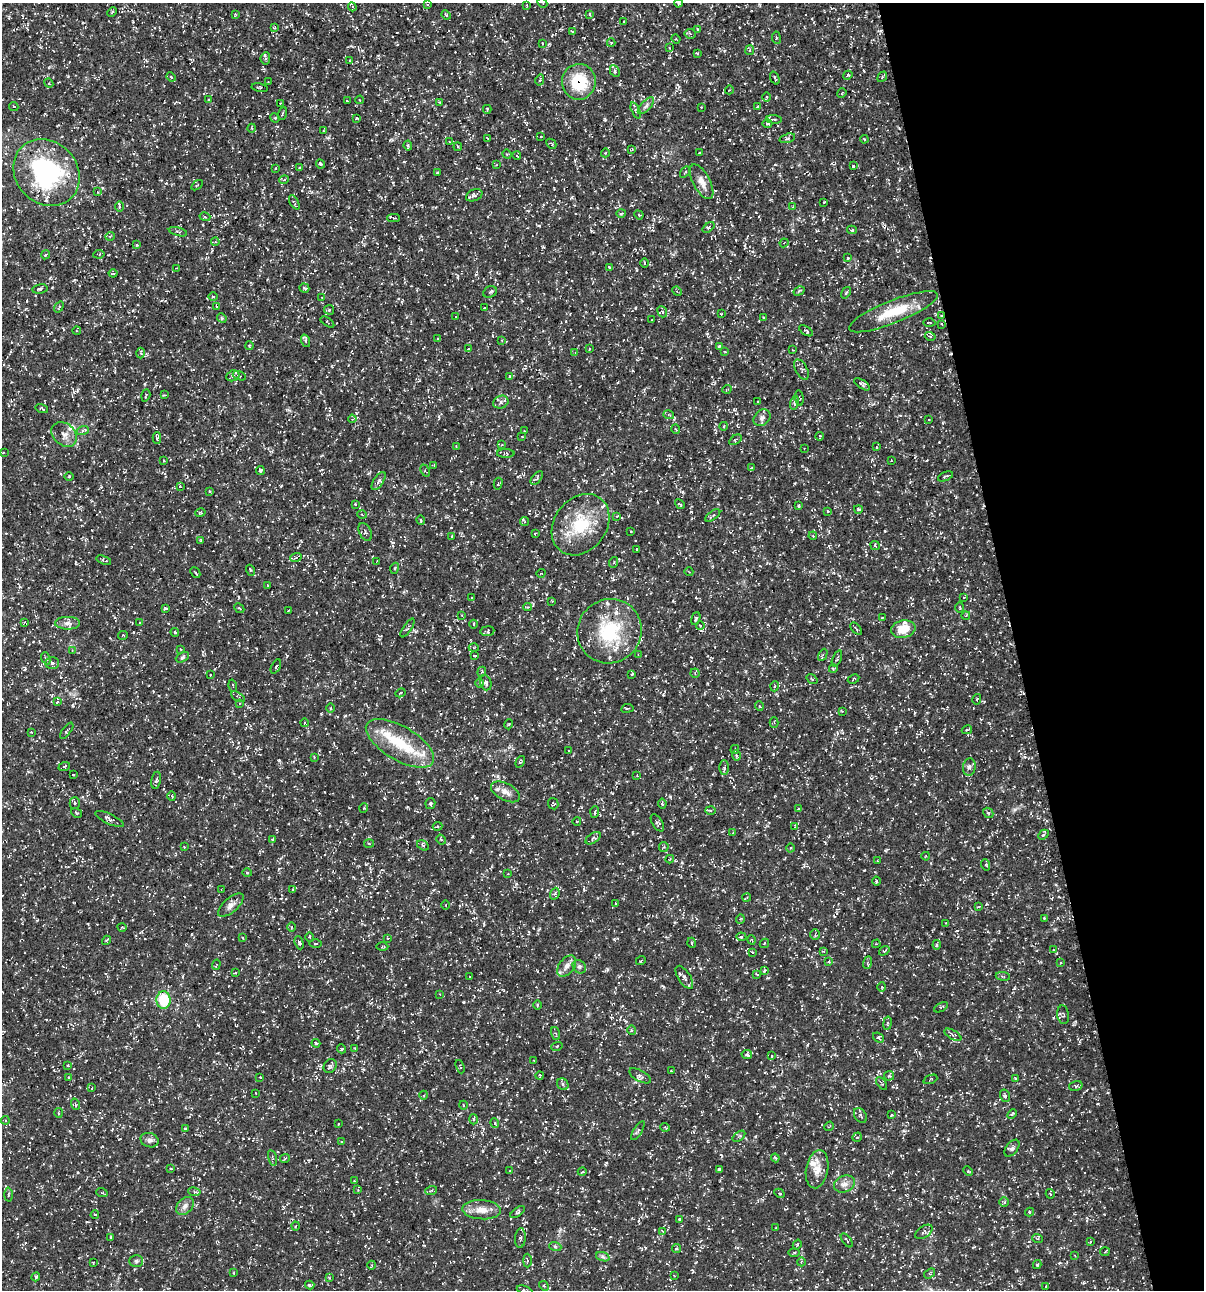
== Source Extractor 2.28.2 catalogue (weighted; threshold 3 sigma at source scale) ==
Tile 12 of 4 x 4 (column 4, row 3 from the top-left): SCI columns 3710-4911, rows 1291-2578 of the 4958 x 5157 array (HDU 1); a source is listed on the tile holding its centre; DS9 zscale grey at full resolution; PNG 1206 x 1292 px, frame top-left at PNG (2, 3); each listed source drawn as its Kron ellipse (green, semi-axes under 4 px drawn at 4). Shown black and unused: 16% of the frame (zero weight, under 3 of 5 exposures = <1% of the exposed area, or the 3 px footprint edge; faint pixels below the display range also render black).
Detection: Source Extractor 2.28.2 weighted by HDU 2 'WHT'; one run over the whole footprint, this tile lists its part. Background 0.0172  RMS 0.002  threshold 0.00895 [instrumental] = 3 sigma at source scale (4.5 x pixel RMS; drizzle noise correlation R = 1.50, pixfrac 1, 0.0396/0.0396 arcsec/px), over >= 5 px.
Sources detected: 507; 17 cosmic-ray / hot-pixel residue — neither listed nor drawn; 14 inside a brighter listed object's ellipse — not listed separately; the other 476 listed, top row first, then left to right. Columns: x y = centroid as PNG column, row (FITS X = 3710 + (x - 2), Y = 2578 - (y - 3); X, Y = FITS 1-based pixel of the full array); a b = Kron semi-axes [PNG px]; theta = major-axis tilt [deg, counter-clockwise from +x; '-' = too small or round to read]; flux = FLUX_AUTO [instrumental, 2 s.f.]
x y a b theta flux
542 3 5 3 - 0.21
678 3 4 3 - 0.25
427 4 3 2 - 0.14
527 5 3 2 - 0.2
352 7 4 4 - 0.27
112 12 5 3 - 0.21
235 14 4 3 - 0.16
590 14 4 3 - 0.21
446 15 5 4 - 0.3
624 21 4 2 - 0.15
275 27 4 3 - 0.26
698 29 4 3 - 0.28
572 31 3 2 - 0.14
690 34 5 5 - 0.3
776 38 6 3 -83 0.23
676 39 4 3 - 0.18
542 43 3 2 - 0.14
611 43 4 4 - 0.21
669 48 4 2 - 0.13
750 50 5 4 - 0.29
697 53 3 2 - 0.17
265 58 6 4 84 0.36
350 60 4 2 - 0.16
615 71 6 4 -63 0.29
848 75 5 3 - 0.22
171 77 5 4 - 0.23
882 77 6 4 49 0.27
775 78 7 2 -70 0.27
540 80 5 3 - 0.22
268 82 2 2 - 0.11
579 82 18 17 - 8.1
49 83 5 4 - 0.21
260 88 8 3 -11 0.3
729 90 4 3 - 0.16
842 93 5 2 - 0.16
767 97 5 3 - 0.21
209 100 3 3 - 0.16
360 100 4 3 - 0.13
347 101 3 2 - 0.17
440 102 3 3 - 0.16
280 103 2 2 - 0.13
14 106 5 3 - 0.2
646 106 11 4 46 0.65
701 107 2 2 - 0.1
758 107 4 3 - 0.2
487 109 4 3 - 0.24
636 110 8 4 -67 0.38
283 113 6 3 71 0.21
275 118 5 4 - 0.24
357 118 3 3 - 0.16
774 119 8 3 -5 0.27
767 124 5 2 - 0.25
252 128 4 3 - 0.19
323 131 3 2 - 0.16
540 137 2 2 - 0.18
488 138 4 3 - 0.2
787 138 8 4 16 0.45
864 139 4 3 - 0.17
449 142 2 2 - 0.13
551 144 5 3 - 0.21
408 146 5 3 - 0.26
458 147 4 3 - 0.2
632 149 4 4 - 0.21
605 153 4 3 - 0.17
699 153 3 2 - 0.14
507 154 5 4 - 0.25
517 156 4 2 - 0.18
320 164 5 3 - 0.28
496 165 4 2 - 0.14
853 166 3 3 - 0.27
276 168 3 3 - 0.17
299 168 3 2 - 0.15
46 172 35 31 -47 26
685 172 6 3 54 0.21
438 173 4 3 - 0.42
284 180 5 3 - 0.17
702 182 19 8 -62 1.8
197 185 6 3 36 0.22
97 192 3 2 - 0.17
474 195 8 5 24 0.67
294 202 8 4 -61 0.29
824 202 2 2 - 0.13
120 207 5 3 - 0.26
792 207 4 2 - 0.15
621 213 5 3 - 0.19
639 215 5 3 - 0.2
205 217 5 3 - 0.21
394 218 6 4 -1 0.29
708 227 7 4 38 0.37
852 230 5 4 - 0.28
178 232 9 3 -16 0.29
110 236 5 3 - 0.18
215 242 4 3 - 0.23
784 243 4 3 - 0.21
137 245 3 3 - 0.18
99 254 5 4 - 0.23
46 255 5 3 - 0.27
848 258 4 3 - 0.26
644 263 4 3 - 0.18
609 267 4 3 - 0.13
176 268 3 3 - 0.14
113 273 4 2 - 0.27
304 288 5 3 - 0.34
40 289 7 4 11 0.4
677 291 5 4 - 0.28
799 291 6 4 30 0.32
490 292 7 5 27 0.41
846 293 6 3 56 0.23
213 297 5 3 - 0.2
322 298 3 2 - 0.11
216 306 4 2 - 0.12
59 307 6 3 54 0.19
484 308 3 2 - 0.13
329 310 5 4 - 0.3
662 312 6 4 -67 0.35
893 312 47 11 22 6.5
721 314 3 2 - 0.16
456 316 3 2 - 0.17
942 316 4 3 - 0.18
222 318 5 4 - 0.28
763 318 4 2 - 0.16
652 320 3 2 - 0.12
327 322 8 3 -35 0.23
929 323 6 2 -2 0.19
942 324 3 3 - 0.19
77 331 4 2 - 0.13
806 331 8 4 -32 0.33
930 336 5 3 - 0.26
437 339 4 3 - 0.16
502 340 4 3 - 0.24
306 341 6 4 -71 0.29
250 346 4 3 - 0.26
719 346 4 3 - 0.23
468 349 3 3 - 0.15
589 349 3 2 - 0.12
793 350 3 2 - 0.15
725 352 4 2 - 0.18
141 353 5 3 - 0.29
575 353 4 4 - 0.19
801 369 11 5 -61 0.57
233 376 7 5 21 0.57
239 376 7 4 -21 0.42
509 376 4 2 - 0.13
862 384 9 4 -34 0.5
727 389 5 3 - 0.18
146 395 6 3 73 0.24
165 395 3 2 - 0.17
799 398 8 2 -83 0.16
501 402 8 6 21 0.74
757 402 2 2 - 0.17
794 403 7 4 76 0.5
42 409 6 3 -17 0.31
669 415 5 3 - 0.24
762 418 9 7 44 0.75
352 419 4 3 - 0.2
929 420 3 2 - 0.16
724 426 4 3 - 0.17
676 429 5 3 - 0.18
83 430 6 4 19 0.35
524 431 2 2 - 0.11
64 434 14 11 -40 1.6
820 436 4 3 - 0.2
522 437 3 2 - 0.13
157 438 5 4 - 0.29
735 440 7 3 35 0.26
501 445 4 3 - 0.21
456 446 3 2 - 0.15
876 447 4 3 - 0.22
804 448 2 2 - 0.11
3 453 4 2 - 0.14
506 453 9 4 -2 0.34
163 460 3 2 - 0.15
891 460 2 2 - 0.14
434 465 4 4 - 0.17
751 468 4 2 - 0.16
260 470 4 4 - 0.25
425 471 6 4 -65 0.24
945 476 8 3 24 0.28
69 477 5 3 - 0.17
537 478 8 4 49 0.37
379 481 10 4 56 0.56
498 484 6 4 75 0.27
180 487 4 3 - 0.14
210 491 4 3 - 0.24
355 504 3 3 - 0.16
680 504 5 3 - 0.31
799 506 4 3 - 0.23
858 509 4 3 - 0.28
828 511 4 4 - 0.18
200 513 5 3 - 0.21
362 514 4 3 - 0.18
713 515 9 4 35 0.37
617 516 3 2 - 0.15
421 520 5 3 - 0.26
524 521 4 4 - 0.21
580 525 33 26 52 9.7
631 531 3 2 - 0.17
365 532 9 6 -62 0.46
535 534 3 3 - 0.2
452 536 4 3 - 0.17
813 536 4 3 - 0.15
201 540 4 3 - 0.22
875 545 5 4 - 0.23
637 550 4 3 - 0.2
296 557 6 3 20 0.26
104 560 8 4 -19 0.37
377 561 3 3 - 0.12
614 562 5 3 - 0.22
395 568 5 3 - 0.18
250 570 5 3 - 0.2
689 572 4 3 - 0.14
195 573 6 2 -50 0.24
541 573 4 3 - 0.15
268 586 3 2 - 0.14
964 597 3 2 - 0.11
472 598 3 3 - 0.27
552 601 3 3 - 0.13
528 607 4 3 - 0.22
960 607 5 3 - 0.17
166 608 4 3 - 0.36
239 608 5 4 - 0.25
288 611 4 2 - 0.14
966 615 4 3 - 0.17
462 616 4 2 - 0.14
882 617 3 2 - 0.15
696 619 6 4 72 0.32
24 623 4 3 - 0.22
67 623 12 6 0 0.9
140 623 4 2 - 0.17
473 624 4 3 - 0.2
700 625 4 4 - 0.22
407 628 11 3 57 0.36
856 629 7 2 -50 0.22
903 629 12 8 11 3.1
487 631 7 5 7 0.4
609 631 33 31 48 13
175 632 4 3 - 0.27
123 635 5 4 - 0.25
474 648 5 3 - 0.19
180 649 4 2 - 0.15
72 650 4 4 - 0.22
474 655 3 3 - 0.24
638 655 3 3 - 0.28
823 655 6 4 63 0.29
182 657 7 4 28 0.37
46 658 6 4 -68 0.34
837 659 8 3 67 0.26
52 663 7 5 0 0.51
276 666 8 4 63 0.33
833 669 4 3 - 0.2
482 672 5 4 - 0.27
695 673 4 4 - 0.24
632 674 4 3 - 0.24
210 675 2 2 - 0.13
812 679 6 3 -36 0.24
854 679 6 3 28 0.24
480 683 5 3 - 0.22
486 683 8 5 -73 0.48
233 686 6 3 -74 0.25
775 686 5 3 - 0.2
401 693 5 3 - 0.21
238 697 8 2 -31 0.2
977 699 5 4 - 0.26
57 702 4 3 - 0.15
240 703 4 2 - 0.14
759 706 5 3 - 0.18
330 708 5 3 - 0.19
627 708 6 3 8 0.25
842 711 3 3 - 0.14
304 723 4 3 - 0.16
774 723 5 4 - 0.27
509 724 5 3 - 0.19
967 730 5 4 - 0.26
67 731 9 4 53 0.33
31 732 3 3 - 0.14
400 743 38 17 -31 8
735 750 5 3 - 0.22
568 751 3 2 - 0.11
736 756 5 4 - 0.28
314 757 3 3 - 0.16
520 762 6 3 56 0.21
64 766 6 4 20 0.24
969 767 9 6 83 0.6
724 768 7 5 90 0.48
73 775 3 2 - 0.17
637 775 3 3 - 0.15
156 780 8 4 78 0.47
505 792 16 8 -28 1.7
172 796 5 3 - 0.17
75 803 5 5 - 0.26
430 804 5 5 - 0.32
553 804 6 5 - 0.33
662 804 5 3 - 0.24
364 808 5 3 - 0.15
798 809 4 3 - 0.26
711 810 5 3 - 0.23
595 812 6 3 86 0.24
77 813 6 3 -31 0.2
988 813 5 4 - 0.35
110 819 15 5 -26 0.79
577 821 4 3 - 0.18
657 823 9 5 -59 0.45
437 826 5 4 - 0.28
795 826 3 2 - 0.14
732 833 4 2 - 0.14
1043 835 6 4 42 0.3
593 838 8 5 35 0.42
272 839 4 3 - 0.2
441 840 5 3 - 0.29
369 843 5 3 - 0.21
423 845 6 4 -31 0.29
184 847 3 3 - 0.15
664 847 5 5 - 0.31
790 848 4 3 - 0.21
926 856 4 2 - 0.13
670 859 4 3 - 0.16
878 861 3 2 - 0.15
986 865 6 4 -71 0.24
247 872 5 3 - 0.19
508 874 3 2 - 0.12
876 881 4 3 - 0.2
221 889 2 2 - 0.11
293 890 3 3 - 0.18
555 894 6 4 71 0.32
747 897 4 2 - 0.23
616 903 3 3 - 0.21
231 905 16 7 40 1.1
446 905 4 3 - 0.17
978 907 4 2 - 0.14
1044 918 3 3 - 0.18
740 919 5 3 - 0.18
946 923 3 3 - 0.14
122 927 4 3 - 0.16
292 927 5 3 - 0.2
815 935 5 4 - 0.33
310 937 4 3 - 0.18
741 937 5 4 - 0.33
243 938 4 2 - 0.13
388 938 3 2 - 0.13
107 940 5 3 - 0.2
752 940 5 3 - 0.17
299 943 7 4 -70 0.46
692 943 5 3 - 0.22
764 943 5 3 - 0.18
315 944 6 3 1 0.2
876 944 4 3 - 0.18
937 945 5 4 - 0.32
382 947 6 3 2 0.23
1054 950 4 2 - 0.14
824 951 4 3 - 0.16
884 951 6 4 35 0.29
752 952 4 3 - 0.19
641 960 5 3 - 0.18
829 961 4 3 - 0.2
868 963 6 4 71 0.34
1060 963 3 2 - 0.13
216 965 5 3 - 0.19
567 966 12 7 53 1.1
579 967 7 6 - 0.53
764 971 4 3 - 0.42
235 973 3 2 - 0.17
757 974 4 3 - 0.23
1003 976 7 3 -9 0.28
469 977 3 2 - 0.19
684 977 13 6 -57 0.8
882 987 5 3 - 0.16
440 994 3 3 - 0.14
164 1000 8 7 - 7.5
537 1005 4 3 - 0.18
941 1007 7 3 29 0.21
1063 1015 9 6 -81 0.38
887 1023 7 3 81 0.26
631 1030 5 3 - 0.22
556 1033 6 3 -71 0.29
953 1035 9 4 -30 0.45
878 1038 6 4 -40 0.3
316 1043 4 3 - 0.23
557 1046 6 3 19 0.21
342 1049 4 3 - 0.2
355 1049 3 3 - 0.17
747 1055 5 4 - 0.3
772 1056 4 3 - 0.21
534 1060 3 2 - 0.16
68 1065 3 3 - 0.19
330 1066 7 6 - 0.64
460 1067 7 2 -70 0.19
671 1071 3 2 - 0.16
540 1075 4 2 - 0.16
640 1076 12 5 -29 0.71
889 1076 5 4 - 0.28
260 1077 3 3 - 0.18
68 1078 4 3 - 0.22
1015 1078 2 2 - 0.17
930 1079 7 2 21 0.17
882 1083 7 3 -51 0.26
563 1084 6 5 - 0.45
1076 1086 7 4 15 0.42
92 1088 3 2 - 0.22
256 1093 2 2 - 0.15
424 1095 4 3 - 0.16
1005 1096 6 5 - 0.39
75 1104 6 3 -71 0.23
463 1105 4 3 - 0.15
58 1113 5 3 - 0.18
1012 1114 5 3 - 0.2
860 1115 8 5 -58 0.43
892 1115 4 3 - 0.2
474 1119 5 3 - 0.28
5 1120 4 4 - 0.24
495 1123 5 3 - 0.18
338 1124 2 2 - 0.16
829 1126 5 2 - 0.2
665 1127 5 3 - 0.17
185 1128 3 3 - 0.22
638 1131 11 4 59 0.38
739 1136 7 3 37 0.28
857 1137 5 4 - 0.28
150 1140 9 7 -15 0.81
342 1142 3 3 - 0.25
1012 1148 10 5 53 0.51
272 1158 8 3 -76 0.26
285 1158 5 3 - 0.19
775 1158 4 3 - 0.22
171 1169 4 2 - 0.16
817 1169 19 11 80 2.3
719 1170 4 3 - 0.66
510 1171 2 2 - 0.18
968 1171 5 4 - 0.23
582 1172 4 3 - 0.16
354 1181 3 2 - 0.19
844 1184 11 8 23 1.1
358 1190 4 3 - 0.17
431 1191 6 3 19 0.25
194 1192 6 3 -9 0.25
102 1193 6 3 -20 0.21
779 1193 5 3 - 0.24
1050 1194 5 3 - 0.18
8 1195 7 3 89 0.3
1004 1202 4 4 - 0.39
185 1206 10 7 47 0.82
482 1210 19 9 -3 2.2
518 1212 8 4 35 0.31
1029 1212 4 3 - 0.28
95 1215 4 2 - 0.13
680 1219 4 3 - 0.25
295 1226 4 3 - 0.18
776 1228 3 2 - 0.17
662 1231 4 3 - 0.18
924 1232 10 5 34 0.47
110 1237 4 2 - 0.15
520 1238 10 5 86 0.54
1037 1238 5 3 - 0.25
847 1240 8 2 -52 0.23
1090 1242 3 2 - 0.16
797 1245 5 3 - 0.17
555 1246 6 4 -19 0.3
676 1249 4 4 - 0.31
794 1252 5 3 - 0.25
1105 1252 5 3 - 0.2
1075 1256 3 2 - 0.14
603 1257 7 4 -19 0.38
527 1260 7 3 -90 0.25
136 1261 7 6 - 0.43
93 1262 4 2 - 0.14
801 1262 4 3 - 0.18
372 1265 4 3 - 0.18
1037 1265 4 3 - 0.3
234 1273 4 2 - 0.14
929 1273 6 3 36 0.23
674 1275 3 2 - 0.13
36 1277 4 3 - 0.24
329 1278 3 3 - 0.14
310 1285 5 3 - 0.33
544 1286 5 3 - 0.29
1045 1286 3 2 - 0.16
525 1290 8 3 -21 0.4
Overlapping masked pixels (flux is a lower limit): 2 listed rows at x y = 579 82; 942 316
Isophote crosses this tile's border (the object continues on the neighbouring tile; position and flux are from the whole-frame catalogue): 3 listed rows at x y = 542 3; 678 3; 525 1290
Unlisted compact peaks at least as high as the median listed source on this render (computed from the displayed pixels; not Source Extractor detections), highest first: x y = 279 760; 614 939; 670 797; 670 1279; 607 969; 691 512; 463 1002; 635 308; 864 870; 606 1163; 948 1139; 760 663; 824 984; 919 1149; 776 97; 345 716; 472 836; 691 768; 1024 757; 904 1131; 683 492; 68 76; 682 862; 885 531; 198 1025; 73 706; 369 473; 1014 988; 50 278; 119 1139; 74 280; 448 688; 663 694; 768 978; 539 226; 102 188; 549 44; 987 904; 1014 810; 807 1045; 1098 1104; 893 1049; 663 986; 1055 929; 107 389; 281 486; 131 1250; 718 442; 288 410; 669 466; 795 483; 613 579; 696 1262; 145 384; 483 1151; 25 669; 755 1136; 871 778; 588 1014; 498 776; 724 51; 74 392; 327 138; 392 542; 404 162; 1060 1263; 556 181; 1058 918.